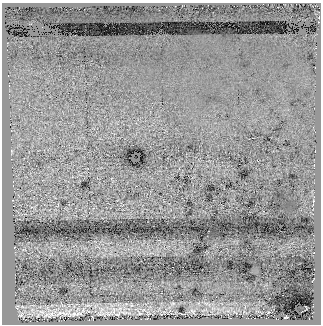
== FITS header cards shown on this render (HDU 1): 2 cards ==
NAXIS1  =                  319
NAXIS2  =                  322

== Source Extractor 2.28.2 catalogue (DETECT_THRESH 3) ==
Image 319 x 322 px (HDU 1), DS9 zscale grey, 1 PNG px = 1 image px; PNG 323 x 326 px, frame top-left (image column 1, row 322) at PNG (2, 3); no overlay
Background 194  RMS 16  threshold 47.3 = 3 sigma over >= 5 px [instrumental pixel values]
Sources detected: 11; all 11 listed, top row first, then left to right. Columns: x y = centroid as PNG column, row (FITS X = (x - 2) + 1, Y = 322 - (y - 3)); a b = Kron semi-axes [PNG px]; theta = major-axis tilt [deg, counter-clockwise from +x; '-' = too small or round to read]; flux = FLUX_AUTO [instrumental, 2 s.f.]
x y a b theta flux
193 311 9 4 -31 2200
164 312 9 5 -62 2300
268 312 5 4 - 1200
64 313 15 6 -12 7300
100 313 10 5 67 2300
139 313 10 5 -50 2700
74 314 14 6 24 6600
118 314 9 5 40 2800
21 315 8 5 24 2600
51 315 21 9 9 11000
286 317 4 3 - 1300